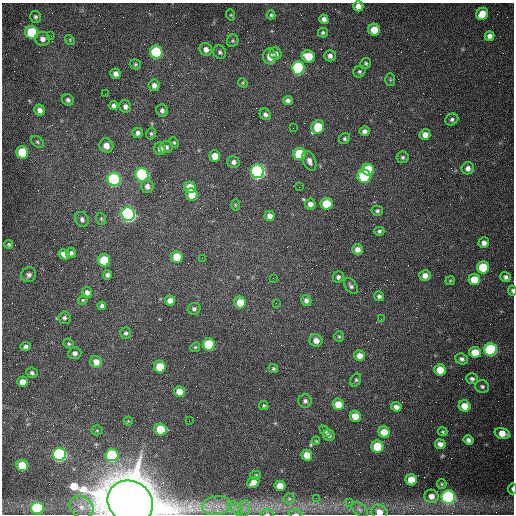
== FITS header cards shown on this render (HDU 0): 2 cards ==
NAXIS1  =                  512 /fastest changing axis
NAXIS2  =                  512 /next to fastest changing axis

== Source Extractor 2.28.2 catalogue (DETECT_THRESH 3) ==
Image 512 x 512 px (HDU 0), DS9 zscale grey, 1 PNG px = 1 image px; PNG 516 x 516 px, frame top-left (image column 1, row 512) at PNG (2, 3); each listed source drawn as its Kron ellipse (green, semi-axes under 4 px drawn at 4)
Background 1540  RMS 24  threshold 71.5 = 3 sigma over >= 5 px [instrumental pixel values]
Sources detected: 171; all 171 listed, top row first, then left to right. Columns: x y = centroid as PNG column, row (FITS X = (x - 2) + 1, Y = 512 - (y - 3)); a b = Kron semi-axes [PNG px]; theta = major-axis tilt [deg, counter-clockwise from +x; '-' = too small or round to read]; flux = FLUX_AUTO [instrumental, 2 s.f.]
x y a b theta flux
358 6 5 5 - 1.1e+04
482 14 6 5 - 2.4e+04
231 15 6 3 -72 1.7e+03
271 15 4 4 - 2.5e+03
35 17 6 5 - 3.7e+03
324 19 5 4 - 6.0e+03
374 30 6 5 - 2.4e+04
32 32 6 6 - 9.6e+04
323 33 5 5 - 3.0e+03
51 36 2 2 - 1.1e+03
489 36 5 4 - 6.4e+03
42 39 7 7 - 7.9e+03
70 40 5 4 - 1.8e+03
233 41 6 5 - 2.7e+03
206 49 6 6 - 7.9e+03
156 52 6 6 - 1.3e+05
220 52 7 6 - 4.2e+03
276 54 6 5 - 6.6e+03
270 56 8 6 -77 1.3e+04
308 56 6 6 - 3.2e+04
330 56 6 5 - 5.8e+03
366 63 5 5 - 2.9e+03
135 64 5 5 - 2.5e+03
298 68 6 6 - 2.0e+05
359 72 6 5 - 3.1e+03
116 74 5 5 - 7.6e+03
390 80 6 5 - 2.4e+03
243 83 5 4 - 1.8e+03
154 85 6 5 - 7.4e+03
105 94 2 2 - 9.7e+02
68 100 6 5 - 3.9e+03
288 100 5 4 - 4.6e+03
114 105 4 4 - 4.4e+03
125 106 6 6 - 5.9e+03
40 110 6 5 - 7.0e+03
162 110 6 5 - 4.6e+03
265 114 6 5 - 5.2e+03
452 119 7 5 34 4.0e+03
318 127 7 6 - 6.0e+04
293 128 2 2 - 6.9e+02
364 131 5 5 - 5.5e+03
137 133 5 5 - 5.2e+03
151 134 6 4 77 2.7e+03
425 135 5 5 - 1.0e+04
344 138 6 5 - 3.0e+03
37 142 7 5 -40 2.9e+03
174 143 5 4 - 2.1e+03
106 146 7 6 - 1.3e+04
166 147 6 6 - 4.9e+03
160 149 6 5 - 6.8e+03
22 152 6 6 - 6.1e+04
299 154 6 6 - 8.7e+04
215 156 5 5 - 1.8e+04
403 157 6 6 - 3.2e+03
309 161 10 6 -67 7.9e+03
233 162 6 6 - 5.8e+03
468 168 6 6 - 7.5e+03
368 170 6 5 - 6.8e+04
257 171 7 6 - 4.4e+05
142 175 7 6 - 2.6e+05
364 176 7 6 - 1.2e+05
114 179 7 6 - 2.0e+05
147 186 7 6 - 7.6e+03
190 187 5 5 - 2.6e+04
299 187 2 2 - 9.2e+02
192 194 6 5 - 3.4e+04
310 204 5 5 - 7.6e+03
326 204 6 6 - 4.8e+04
235 205 6 4 -90 1.7e+03
377 211 6 5 - 3.3e+03
128 214 7 6 - 5.4e+05
270 216 5 5 - 9.0e+03
82 219 8 6 -59 5.2e+03
101 219 6 5 - 2.3e+03
379 231 5 4 - 3.1e+03
484 243 5 5 - 6.7e+03
9 244 4 4 - 2.3e+03
357 249 5 5 - 9.4e+03
71 253 5 5 - 4.5e+03
64 254 6 5 - 1.2e+04
177 257 6 5 - 3.2e+04
202 258 2 2 - 6.6e+02
104 260 6 6 - 6.7e+04
483 267 6 6 - 5.7e+04
29 275 8 7 - 5.9e+03
107 275 5 4 - 3.7e+03
425 275 6 5 - 1.1e+04
338 277 5 5 - 4.4e+03
506 277 5 5 - 4.6e+03
273 278 2 2 - 7.5e+02
474 279 6 5 - 2.8e+04
450 281 4 4 - 1.6e+03
351 286 9 5 -54 4.6e+03
512 291 5 3 - 2.9e+03
87 292 5 5 - 6.3e+03
379 296 5 4 - 4.4e+03
83 300 5 4 - 2.0e+03
170 300 5 5 - 9.0e+03
306 301 5 5 - 5.9e+03
240 302 6 5 - 3.2e+04
276 303 3 2 - 1.3e+03
102 306 4 4 - 4.4e+03
194 309 6 5 - 4.3e+03
64 318 6 6 - 4.0e+03
381 319 2 2 - 8.9e+02
126 333 6 5 - 3.8e+03
339 336 5 5 - 2.4e+03
316 341 6 6 - 1.1e+04
69 344 5 5 - 2.4e+03
209 344 6 6 - 1.0e+05
26 346 5 4 - 4.2e+03
195 347 5 4 - 2.0e+03
491 350 6 6 - 2.0e+05
475 352 6 5 - 2.8e+04
75 353 6 5 - 5.1e+03
359 356 5 5 - 1.2e+04
462 359 6 5 - 5.0e+03
96 362 6 5 - 1.4e+04
160 367 6 5 - 4.4e+04
273 368 5 4 - 2.7e+03
440 370 6 5 - 2.4e+04
32 373 5 5 - 3.9e+03
472 379 6 5 - 4.3e+03
356 380 7 5 59 3.1e+03
23 382 5 5 - 1.2e+04
482 386 7 6 - 3.7e+03
179 392 5 5 - 2.4e+04
305 401 7 7 - 4.9e+03
338 404 5 5 - 2.4e+04
264 406 5 4 - 2.4e+03
465 406 6 5 - 1.9e+04
396 407 5 4 - 7.4e+03
355 416 5 5 - 2.0e+04
128 421 4 4 - 1.4e+03
189 421 2 2 - 5.7e+02
97 430 5 5 - 2.2e+03
161 430 6 6 - 6.0e+04
325 431 6 4 -45 3.1e+03
384 432 6 5 - 2.7e+04
442 432 5 4 - 1.8e+03
502 433 8 5 -16 1.8e+04
329 435 6 5 - 4.5e+03
468 440 5 4 - 5.2e+03
316 441 4 3 - 1.4e+03
440 444 5 5 - 7.5e+03
377 446 6 6 - 5.0e+04
60 454 6 6 - 4.1e+05
112 455 6 6 - 1.5e+05
307 455 5 5 - 2.0e+04
22 465 6 5 - 4.2e+04
256 475 5 4 - 2.4e+03
411 480 6 5 - 3.2e+04
253 482 6 5 - 1.1e+04
442 484 5 4 - 2.1e+03
280 486 5 5 - 1.8e+04
512 489 5 3 - 3.8e+03
431 496 7 6 - 1.0e+04
448 497 7 6 - 3.4e+05
316 498 2 2 - 3.8e+03
289 499 6 5 - 2.9e+03
130 502 23 21 -32 1.5e+07
349 502 4 4 - 1.6e+03
217 506 14 9 8 2.2e+04
81 507 12 10 -30 1.5e+04
37 508 6 6 - 1.1e+05
236 508 9 5 -45 6.9e+03
244 508 8 6 79 7.0e+03
360 509 10 6 -38 5.7e+03
379 512 8 7 - 1.3e+04
267 514 6 4 -2 2.5e+03
295 514 7 3 1 2.3e+03
At the frame edge (FLAGS 8, measured only in part): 7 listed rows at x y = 358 6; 512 291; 512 489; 130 502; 379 512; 267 514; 295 514